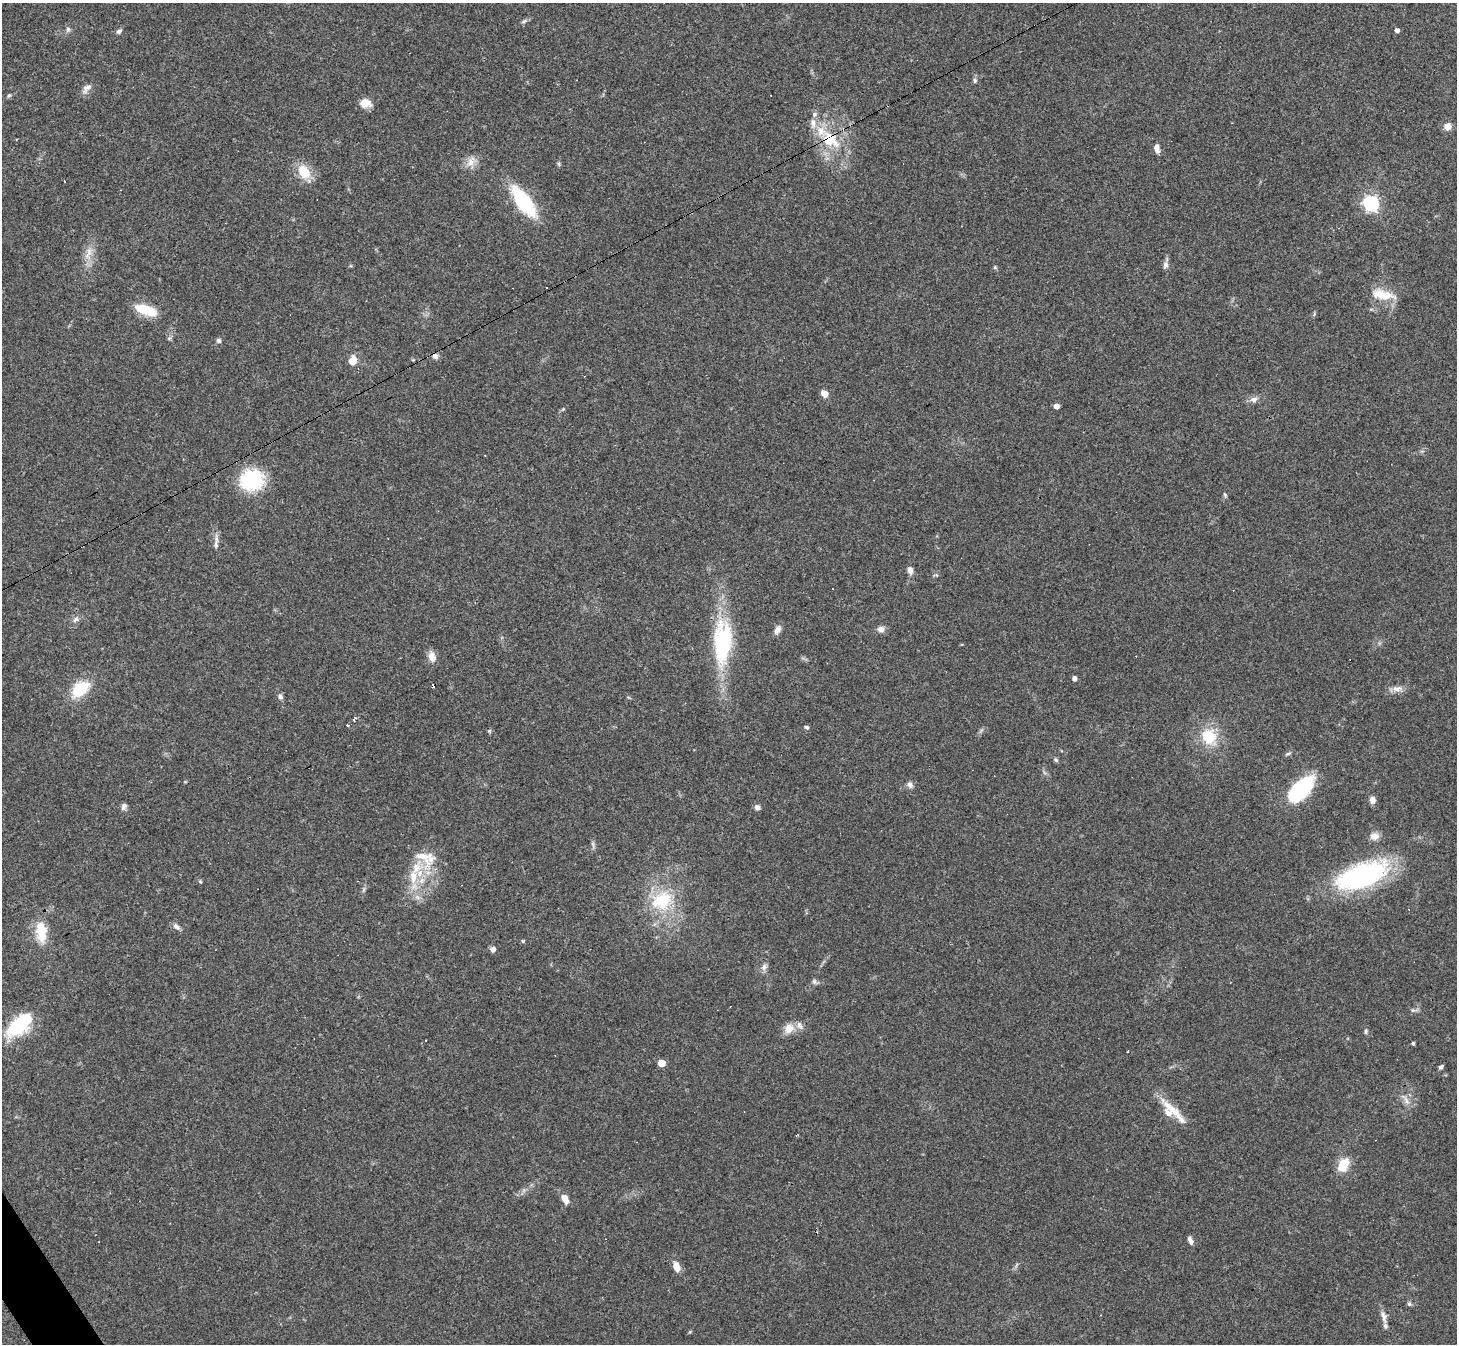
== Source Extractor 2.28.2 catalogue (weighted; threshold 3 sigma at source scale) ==
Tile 7 of 4 x 4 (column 3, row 2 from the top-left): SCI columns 2910-4364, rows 2838-4179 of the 5818 x 5810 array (HDU 1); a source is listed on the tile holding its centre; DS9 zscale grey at full resolution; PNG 1459 x 1346 px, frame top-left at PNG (2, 3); no overlay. Shown black and unused: <1% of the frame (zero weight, under 3 of 4 exposures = <1% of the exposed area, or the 3 px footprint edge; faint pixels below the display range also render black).
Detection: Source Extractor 2.28.2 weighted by HDU 2 'WHT'; one run over the whole footprint, this tile lists its part. Background 0.0538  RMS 0.0051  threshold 0.0228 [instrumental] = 3 sigma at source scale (4.5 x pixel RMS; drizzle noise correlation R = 1.50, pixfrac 1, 0.05/0.05 arcsec/px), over >= 5 px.
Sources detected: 100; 1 too faint to see at this stretch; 9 cosmic-ray / hot-pixel residue — not listed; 8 inside a brighter listed object's ellipse — not listed separately; the other 82 listed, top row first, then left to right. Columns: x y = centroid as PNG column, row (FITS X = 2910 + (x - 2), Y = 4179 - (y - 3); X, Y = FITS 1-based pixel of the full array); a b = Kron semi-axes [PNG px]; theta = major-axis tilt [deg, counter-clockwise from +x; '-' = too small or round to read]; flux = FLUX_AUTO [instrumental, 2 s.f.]
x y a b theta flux
524 21 9 5 25 1.2
68 29 8 6 76 1.3
1397 30 4 4 - 2.1
119 31 7 5 35 1.3
975 80 6 5 - 1.1
86 88 17 8 46 2.8
9 95 6 4 52 0.77
365 103 13 10 -7 5.5
813 123 15 7 -88 3.7
1448 126 10 9 - 3.2
831 141 27 17 -14 18
1157 148 11 6 -83 3.4
471 161 16 10 53 4.6
559 164 6 4 -72 0.69
304 172 19 13 -56 11
523 202 27 11 -54 48
1371 203 6 6 - 150
88 253 23 8 71 5.9
1165 265 10 7 78 1.9
995 267 5 5 - 0.65
1383 295 28 11 -11 11
146 310 25 10 -19 14
1314 314 7 3 55 0.7
169 338 6 4 0 0.72
219 341 7 5 -44 1.1
353 360 12 9 67 4.7
824 394 9 7 -45 3.2
1254 399 10 7 7 2.5
1056 406 4 4 - 3.8
563 409 5 4 - 0.6
252 480 20 17 13 42
1225 495 7 4 -66 0.75
216 544 13 6 -87 2.2
910 570 9 6 -78 2.5
75 619 9 6 39 1.8
881 629 10 8 7 2.4
777 630 12 7 58 2.6
723 642 62 24 87 49
432 657 13 8 -71 4.2
1074 678 5 4 - 1.7
80 689 21 14 39 17
1397 689 13 8 3 3.3
280 696 7 6 - 1.4
354 720 7 4 -90 1
807 727 6 5 - 0.95
489 731 5 5 - 0.74
1209 737 22 18 -62 17
1288 754 8 4 21 0.84
1056 760 6 5 - 0.83
910 785 9 7 -66 2
1301 789 32 15 46 39
1373 800 8 6 -80 3
124 806 9 7 66 1.7
757 807 6 6 - 2.2
1374 836 12 10 4 3.5
423 857 39 17 -52 14
1363 875 55 23 21 86
413 877 20 11 89 9.2
200 881 5 4 - 0.59
363 890 7 4 71 0.86
662 900 33 25 29 27
176 926 11 7 -42 2
41 931 25 13 -85 14
523 941 4 4 - 0.57
493 949 7 6 - 1.8
764 967 10 7 48 2
814 982 8 6 -89 1.2
1413 1010 10 5 1 1.3
19 1026 26 13 41 36
789 1028 15 11 50 5.1
1366 1031 7 5 81 0.95
1413 1043 3 3 - 0.91
661 1063 5 5 - 11
1441 1067 5 4 - 1.2
1405 1099 19 6 -54 3.4
1171 1109 50 9 -45 11
1343 1165 15 10 61 11
565 1198 11 7 -58 4.8
1190 1240 10 5 -68 2.1
676 1267 12 8 -76 4.3
1409 1304 7 6 - 1.1
1384 1317 18 7 -75 3.1
Overlapping masked pixels (flux is a lower limit): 1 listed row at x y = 831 141